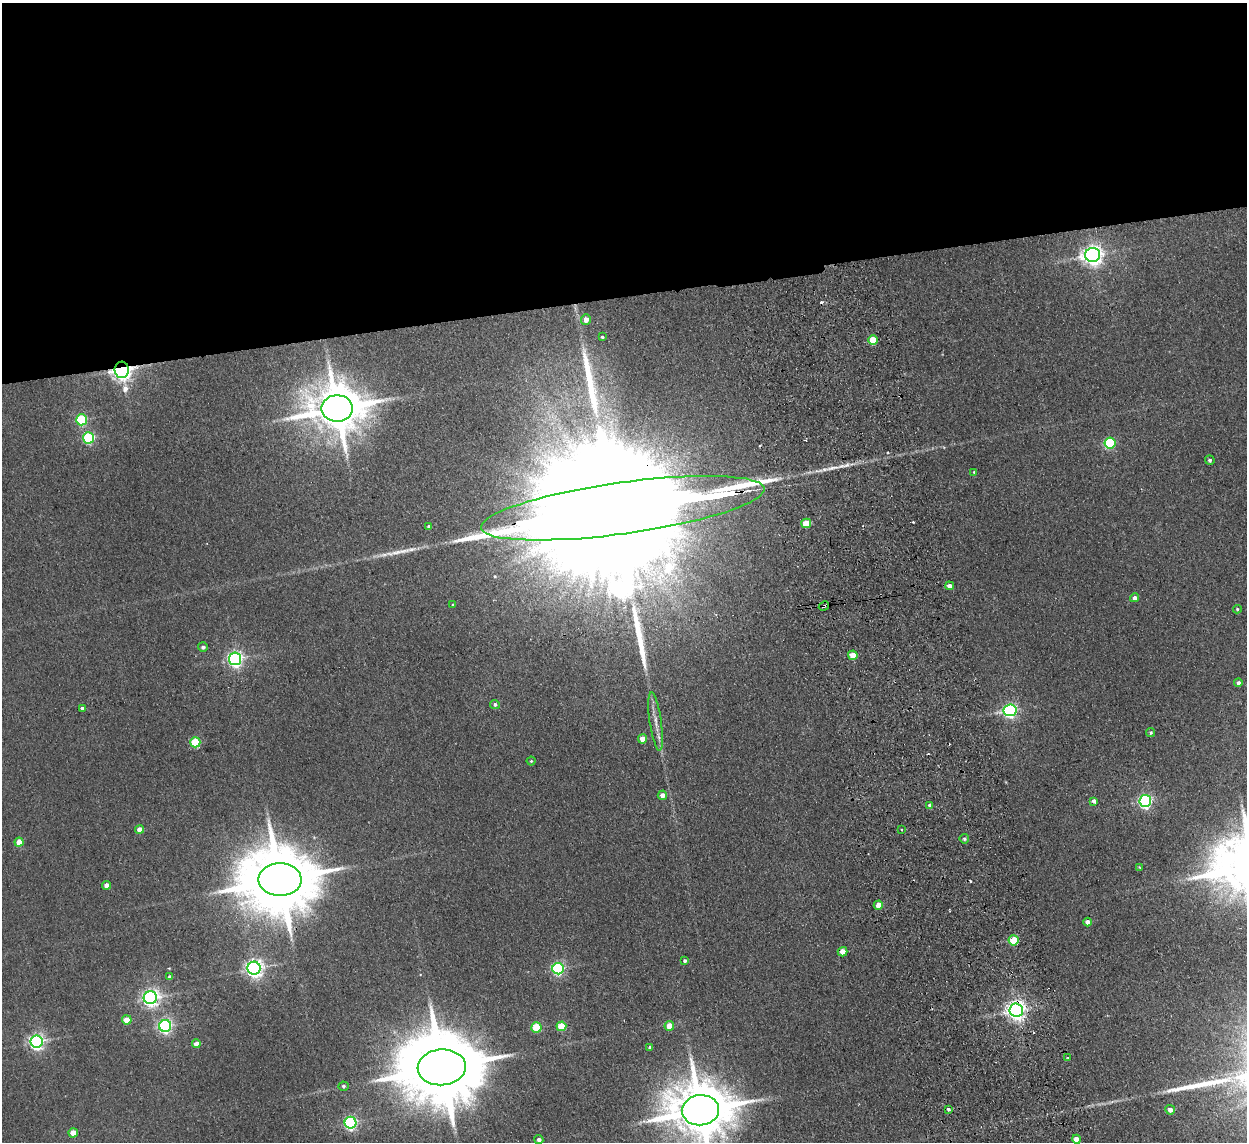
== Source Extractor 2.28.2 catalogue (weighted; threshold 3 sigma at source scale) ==
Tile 2 of 4 x 4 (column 2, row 1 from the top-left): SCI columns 1297-2541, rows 3573-4712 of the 5082 x 4980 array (HDU 1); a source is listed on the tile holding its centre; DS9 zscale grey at full resolution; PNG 1249 x 1144 px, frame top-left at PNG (2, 3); each listed source drawn as its Kron ellipse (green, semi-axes under 4 px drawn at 4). Shown black and unused: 26% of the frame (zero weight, under 2 of 3 exposures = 3% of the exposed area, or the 3 px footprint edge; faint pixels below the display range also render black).
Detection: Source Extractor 2.28.2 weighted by HDU 2 'WHT'; one run over the whole footprint, this tile lists its part. Background 0.0678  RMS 0.0098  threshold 0.044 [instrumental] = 3 sigma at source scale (4.5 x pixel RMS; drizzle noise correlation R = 1.50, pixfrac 1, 0.05/0.05 arcsec/px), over >= 5 px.
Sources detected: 82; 1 inside a brighter object's white glare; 8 cosmic-ray / hot-pixel residue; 3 long thin detections or spike segments (spike, bleed or trail) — neither listed nor drawn; the other 70 listed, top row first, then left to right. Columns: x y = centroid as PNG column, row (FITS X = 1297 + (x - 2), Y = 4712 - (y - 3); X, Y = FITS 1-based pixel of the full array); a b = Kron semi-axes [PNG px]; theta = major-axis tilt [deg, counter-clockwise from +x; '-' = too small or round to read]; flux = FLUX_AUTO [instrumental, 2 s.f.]
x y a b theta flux
1093 255 7 7 - 630
586 319 5 5 - 7.1
602 337 3 3 - 1.3
873 340 5 5 - 29
122 370 8 7 - 730
337 408 16 13 0 5100
81 420 5 5 - 80
89 438 5 5 - 100
1110 443 5 5 - 84
1210 460 5 4 - 2
974 472 4 4 - 1.1
623 508 143 26 8 210000
806 523 5 4 - 23
429 526 4 4 - 1.6
949 586 4 4 - 5.1
1135 598 4 4 - 4.3
453 605 3 3 - 1
824 606 5 3 - 9.7
1237 609 4 4 - 1.2
203 647 5 4 - 2.5
853 655 5 4 - 18
235 659 6 6 - 300
1238 683 4 4 - 3.3
495 704 5 4 - 2.4
82 708 3 3 - 15
1010 710 6 6 - 230
656 722 29 6 -82 10
1151 732 4 4 - 1.7
642 739 4 4 - 13
195 742 5 5 - 47
531 761 4 4 - 1.2
662 795 5 4 - 7.4
1094 801 3 3 - 5.7
1145 801 6 6 - 210
930 805 4 4 - 4.9
140 829 4 4 - 12
901 829 3 2 - 1
964 839 5 4 - 2.1
19 842 4 4 - 12
1139 867 4 3 - 0.72
280 880 21 16 0 11000
106 885 4 4 - 7.8
878 905 4 4 - 9.4
1087 922 4 4 - 5.3
1014 940 5 5 - 34
842 952 5 4 - 11
685 961 4 3 - 2.1
254 968 6 6 - 450
558 969 6 5 - 160
170 977 4 4 - 3.5
150 998 6 6 - 390
1016 1010 7 6 - 550
127 1020 5 4 - 20
165 1026 6 6 - 220
561 1026 5 5 - 34
669 1026 5 5 - 13
536 1027 5 5 - 40
37 1042 6 6 - 310
196 1044 4 4 - 9.7
650 1047 4 3 - 1.9
1068 1058 3 2 - 0.81
442 1067 24 18 4 15000
343 1086 5 5 - 2
948 1109 3 3 - 37
700 1110 18 15 7 7300
1170 1110 5 4 - 5.5
350 1123 6 6 - 180
73 1133 4 4 - 15
1076 1139 4 4 - 13
539 1140 4 4 - 3.6
Overlapping masked pixels (flux is a lower limit): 6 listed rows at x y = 122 370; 623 508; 824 606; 280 880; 842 952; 1016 1010
Isophote crosses this tile's border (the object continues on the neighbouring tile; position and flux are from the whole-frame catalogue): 1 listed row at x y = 700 1110